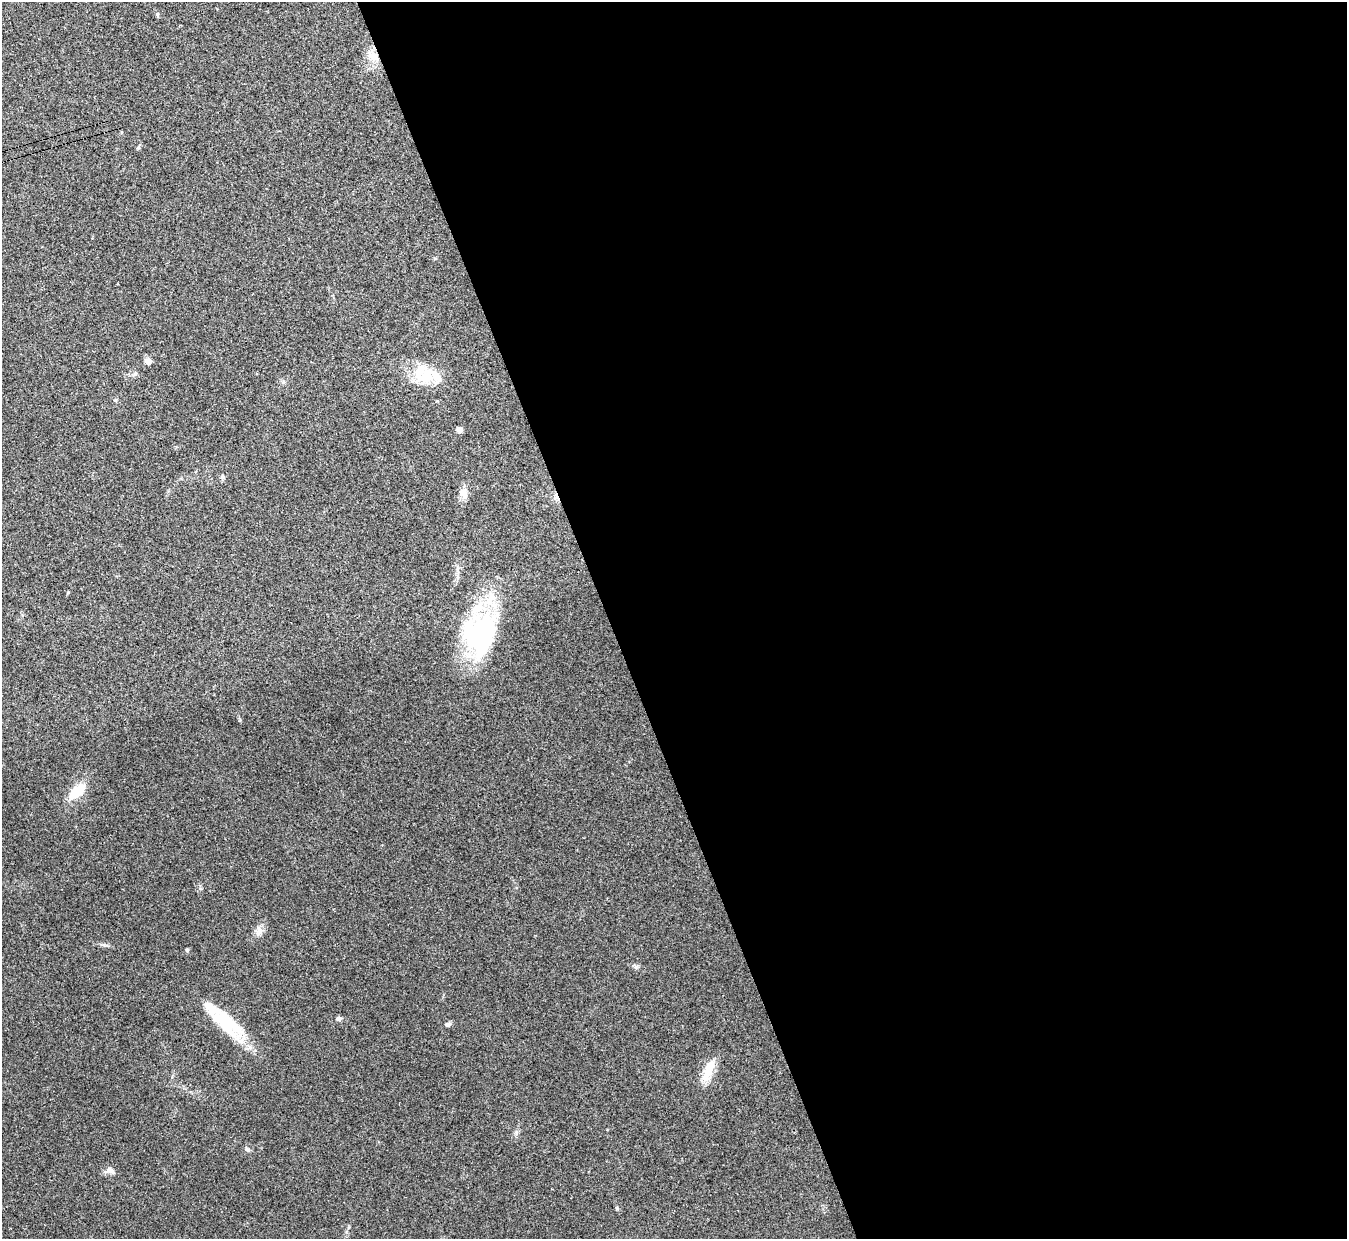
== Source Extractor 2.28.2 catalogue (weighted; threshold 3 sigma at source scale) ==
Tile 8 of 4 x 4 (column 4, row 2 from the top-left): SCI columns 4046-5390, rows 2632-3868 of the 5402 x 5386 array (HDU 1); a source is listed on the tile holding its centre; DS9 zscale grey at full resolution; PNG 1349 x 1241 px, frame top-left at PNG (2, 2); no overlay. Shown black and unused: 55% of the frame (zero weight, under 3 of 4 exposures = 1% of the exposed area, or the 3 px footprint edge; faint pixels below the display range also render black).
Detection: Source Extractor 2.28.2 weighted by HDU 2 'WHT'; one run over the whole footprint, this tile lists its part. Background 0.0565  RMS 0.0051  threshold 0.0227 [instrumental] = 3 sigma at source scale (4.5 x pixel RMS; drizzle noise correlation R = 1.50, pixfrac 1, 0.05/0.05 arcsec/px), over >= 5 px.
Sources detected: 26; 1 inside a brighter object's white glare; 1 cosmic-ray / hot-pixel residue — not listed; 4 inside a brighter listed object's ellipse — not listed separately; the other 20 listed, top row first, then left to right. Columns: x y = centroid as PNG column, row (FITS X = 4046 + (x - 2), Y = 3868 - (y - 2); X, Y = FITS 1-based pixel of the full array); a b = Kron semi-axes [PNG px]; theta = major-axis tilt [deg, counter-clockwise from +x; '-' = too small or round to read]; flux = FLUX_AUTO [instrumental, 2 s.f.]
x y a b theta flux
157 14 6 4 84 0.66
373 56 16 11 -28 5.6
139 147 8 4 80 0.71
148 361 6 5 - 3.7
425 377 27 18 -8 16
115 400 5 4 - 0.55
459 429 7 5 -36 1.7
223 477 6 5 - 0.99
464 495 12 8 -40 2.8
484 635 61 29 72 64
77 792 27 11 43 11
259 931 12 8 -79 2.8
187 950 4 4 - 0.86
339 1018 7 6 - 1.2
223 1021 58 19 -40 26
448 1024 8 5 20 1.2
708 1070 29 11 69 9.3
247 1149 7 5 -55 1
110 1170 14 6 -39 1.9
617 1208 6 3 -72 0.59
Overlapping masked pixels (flux is a lower limit): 1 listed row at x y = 373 56
Unlisted compact peaks at least as high as the median listed source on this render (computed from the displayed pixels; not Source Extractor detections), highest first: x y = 104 945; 636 967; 516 1132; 240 720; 200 888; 68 592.